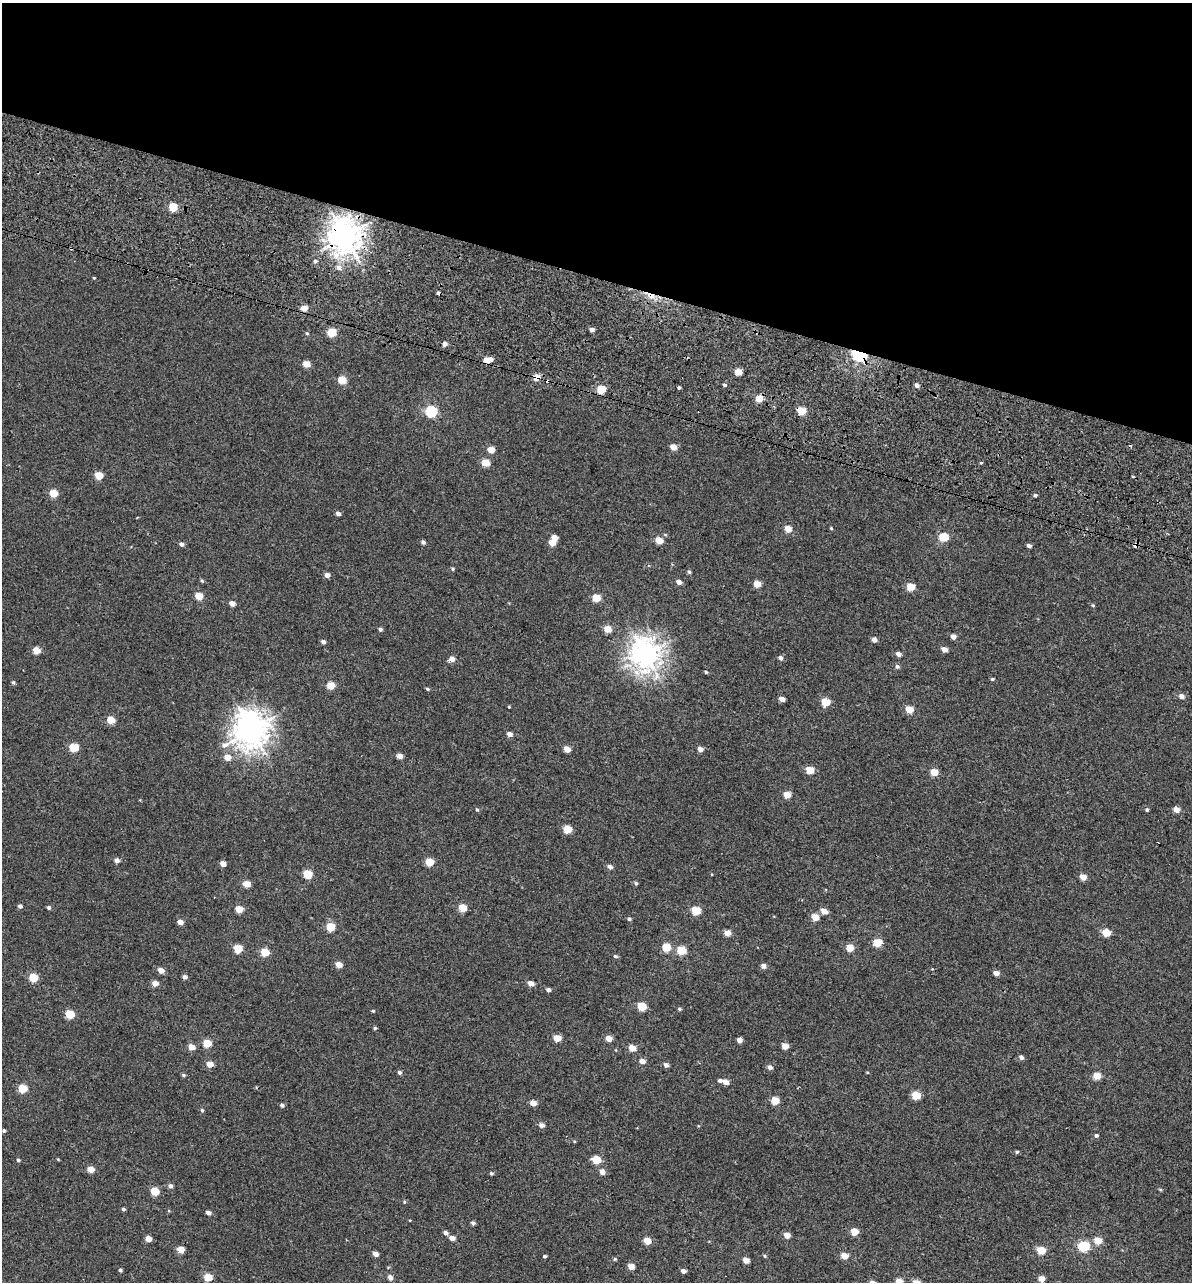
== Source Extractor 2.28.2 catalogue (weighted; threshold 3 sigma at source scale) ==
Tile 2 of 4 x 4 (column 2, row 1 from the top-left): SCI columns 1590-2779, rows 4001-5280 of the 5614 x 5431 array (HDU 1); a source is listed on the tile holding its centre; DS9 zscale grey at full resolution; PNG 1194 x 1284 px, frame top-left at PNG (2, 3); no overlay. Shown black and unused: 22% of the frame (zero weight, under 2 of 3 exposures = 11% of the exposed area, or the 3 px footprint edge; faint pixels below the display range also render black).
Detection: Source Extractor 2.28.2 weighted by HDU 2 'WHT'; one run over the whole footprint, this tile lists its part. Background -4.53e-05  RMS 0.0051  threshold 0.0228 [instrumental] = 3 sigma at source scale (4.5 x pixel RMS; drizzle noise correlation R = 1.50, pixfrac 1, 0.0396/0.0396 arcsec/px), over >= 5 px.
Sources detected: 199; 6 cosmic-ray / hot-pixel residue — not listed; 1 inside a brighter listed object's ellipse — not listed separately; the other 192 listed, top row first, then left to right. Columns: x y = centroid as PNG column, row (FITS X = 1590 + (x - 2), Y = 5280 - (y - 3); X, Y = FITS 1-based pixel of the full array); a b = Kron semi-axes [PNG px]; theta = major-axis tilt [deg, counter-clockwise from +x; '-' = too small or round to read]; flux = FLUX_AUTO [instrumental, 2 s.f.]
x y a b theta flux
173 207 5 5 - 15
345 236 11 10 - 480
315 261 4 4 - 1.2
339 267 7 6 - 2.3
94 278 4 3 - 0.39
304 308 4 4 - 6.1
592 329 5 4 - 2
331 332 5 5 - 15
307 333 4 4 - 0.52
445 344 4 4 - 2.5
859 355 6 5 - 100
486 360 5 4 - 4.8
306 364 5 4 - 6.6
738 372 4 4 - 8.1
536 377 5 4 - 6
342 380 5 4 - 10
724 385 4 3 - 0.97
917 385 4 4 - 2
679 388 3 3 - 0.92
601 389 5 5 - 14
759 399 4 4 - 8.3
431 411 6 6 - 39
801 411 5 4 - 12
673 447 5 4 - 4.6
491 450 5 4 - 6.1
485 463 5 5 - 8.6
981 463 4 3 - 0.48
99 475 5 5 - 9.4
53 493 5 5 - 9.4
1035 495 4 4 - 0.93
338 513 5 4 - 1.6
831 528 4 3 - 0.44
788 529 5 4 - 6.3
943 537 5 5 - 15
554 538 5 4 - 3.9
659 540 5 4 - 7.4
423 542 5 4 - 1.2
552 543 5 4 - 6.2
181 544 5 4 - 1.5
1029 546 4 3 - 1.6
453 569 4 4 - 0.55
689 572 5 4 - 0.8
327 575 4 4 - 2.7
202 581 5 4 - 0.64
679 582 4 4 - 2.9
757 584 5 5 - 6.5
910 587 5 5 - 11
199 596 5 5 - 8.4
596 598 5 5 - 11
232 603 5 4 - 3.3
1093 605 5 4 - 0.51
380 629 4 4 - 1.1
608 629 5 4 - 7.4
953 637 4 4 - 2.9
874 640 5 5 - 2.1
323 642 4 4 - 1.7
944 649 5 4 - 2.9
36 650 5 4 - 7.2
898 654 5 4 - 2.1
645 655 10 9 - 370
780 658 5 5 - 1.6
452 659 6 5 - 2.7
897 666 5 5 - 1.2
706 672 4 4 - 0.55
992 679 4 3 - 0.61
13 682 5 4 - 0.75
331 685 5 5 - 8.8
427 689 5 4 - 0.73
1181 696 5 5 - 2.4
782 699 4 4 - 2.8
825 702 5 5 - 12
509 707 4 3 - 0.41
909 710 5 5 - 8.7
111 720 5 5 - 9.3
251 730 13 12 - 500
510 734 5 4 - 2.6
74 747 5 5 - 15
567 749 5 4 - 5.6
700 749 5 4 - 3
400 756 5 4 - 3.6
227 757 5 5 - 5.2
810 770 5 4 - 9.3
934 772 5 4 - 8.3
787 795 5 4 - 7.4
1147 809 4 4 - 0.87
1176 809 5 4 - 4.3
477 810 4 4 - 0.57
567 829 5 5 - 10
117 860 5 5 - 2
429 862 5 5 - 11
223 864 5 4 - 3.4
610 867 5 5 - 1.8
307 874 5 5 - 14
1083 877 5 4 - 5.4
636 883 5 4 - 0.91
246 884 5 4 - 7.6
20 906 4 4 - 1.3
49 907 4 4 - 1
462 908 5 5 - 9.5
239 909 5 4 - 8.6
696 911 5 5 - 14
824 911 5 4 - 4.6
815 917 5 4 - 7.5
629 919 4 4 - 0.92
180 922 4 4 - 3.6
330 927 5 5 - 13
727 933 4 4 - 4.7
1106 933 5 5 - 11
877 942 5 5 - 13
666 947 5 5 - 13
850 948 5 4 - 7.4
238 949 5 5 - 13
681 950 5 5 - 15
265 952 5 5 - 12
615 956 6 4 -16 0.77
339 965 5 4 - 5.2
763 966 5 4 - 2.4
161 970 5 4 - 3.7
996 973 5 4 - 3.2
185 977 4 4 - 1.6
33 978 5 5 - 14
155 983 5 5 - 3.5
531 983 5 4 - 3.5
548 990 4 4 - 1.5
642 1006 5 5 - 15
679 1009 5 4 - 0.69
373 1011 4 4 - 0.56
70 1014 5 5 - 14
375 1028 4 4 - 0.61
557 1038 5 4 - 7.3
609 1038 5 4 - 5.1
739 1040 4 4 - 2.8
207 1043 5 5 - 10
785 1046 5 4 - 5.5
191 1047 5 5 - 4.9
632 1048 5 4 - 6
1021 1057 5 5 - 1.5
642 1061 5 4 - 3.5
210 1064 5 5 - 5.2
666 1065 5 4 - 1.9
770 1067 5 4 - 1.9
399 1072 5 4 - 1.2
184 1075 5 4 - 0.68
1097 1076 5 5 - 8.1
720 1080 4 4 - 1.1
725 1082 5 4 - 4.3
22 1089 5 5 - 15
916 1095 5 5 - 14
775 1101 5 5 - 11
533 1103 5 4 - 4.8
282 1105 5 4 - 0.98
202 1110 5 4 - 0.74
541 1125 5 4 - 2.4
4 1130 4 4 - 0.64
1096 1135 4 4 - 0.94
1017 1152 4 4 - 0.73
58 1159 5 3 - 0.38
18 1160 4 4 - 0.71
597 1160 5 5 - 12
91 1169 5 4 - 6.1
602 1172 5 4 - 3
491 1173 5 4 - 0.7
170 1186 5 5 - 1.5
1160 1189 5 3 - 0.48
155 1191 5 5 - 12
404 1202 5 4 - 0.55
123 1209 4 3 - 0.81
208 1213 4 4 - 2
473 1223 5 4 - 1.1
854 1232 5 4 - 8.8
445 1233 5 5 - 1.4
787 1235 5 4 - 4.8
452 1238 6 5 - 2.7
148 1239 4 4 - 4.7
647 1241 5 4 - 7.7
1097 1241 5 5 - 7.9
1083 1246 6 5 - 31
181 1249 5 4 - 6.3
1041 1250 5 5 - 11
375 1254 4 4 - 3.2
544 1256 4 3 - 0.66
765 1256 5 4 - 0.58
844 1256 5 4 - 6.2
615 1259 5 4 - 0.58
746 1260 5 4 - 4.6
631 1266 5 4 - 5.4
120 1270 4 4 - 0.82
683 1271 4 4 - 1.9
208 1277 5 5 - 12
390 1277 5 5 - 2.3
1041 1279 5 4 - 5.3
899 1282 5 4 - 6.1
Overlapping masked pixels (flux is a lower limit): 4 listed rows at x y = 345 236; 859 355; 536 377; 801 411
Isophote crosses this tile's border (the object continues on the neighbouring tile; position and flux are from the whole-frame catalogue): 1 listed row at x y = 899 1282